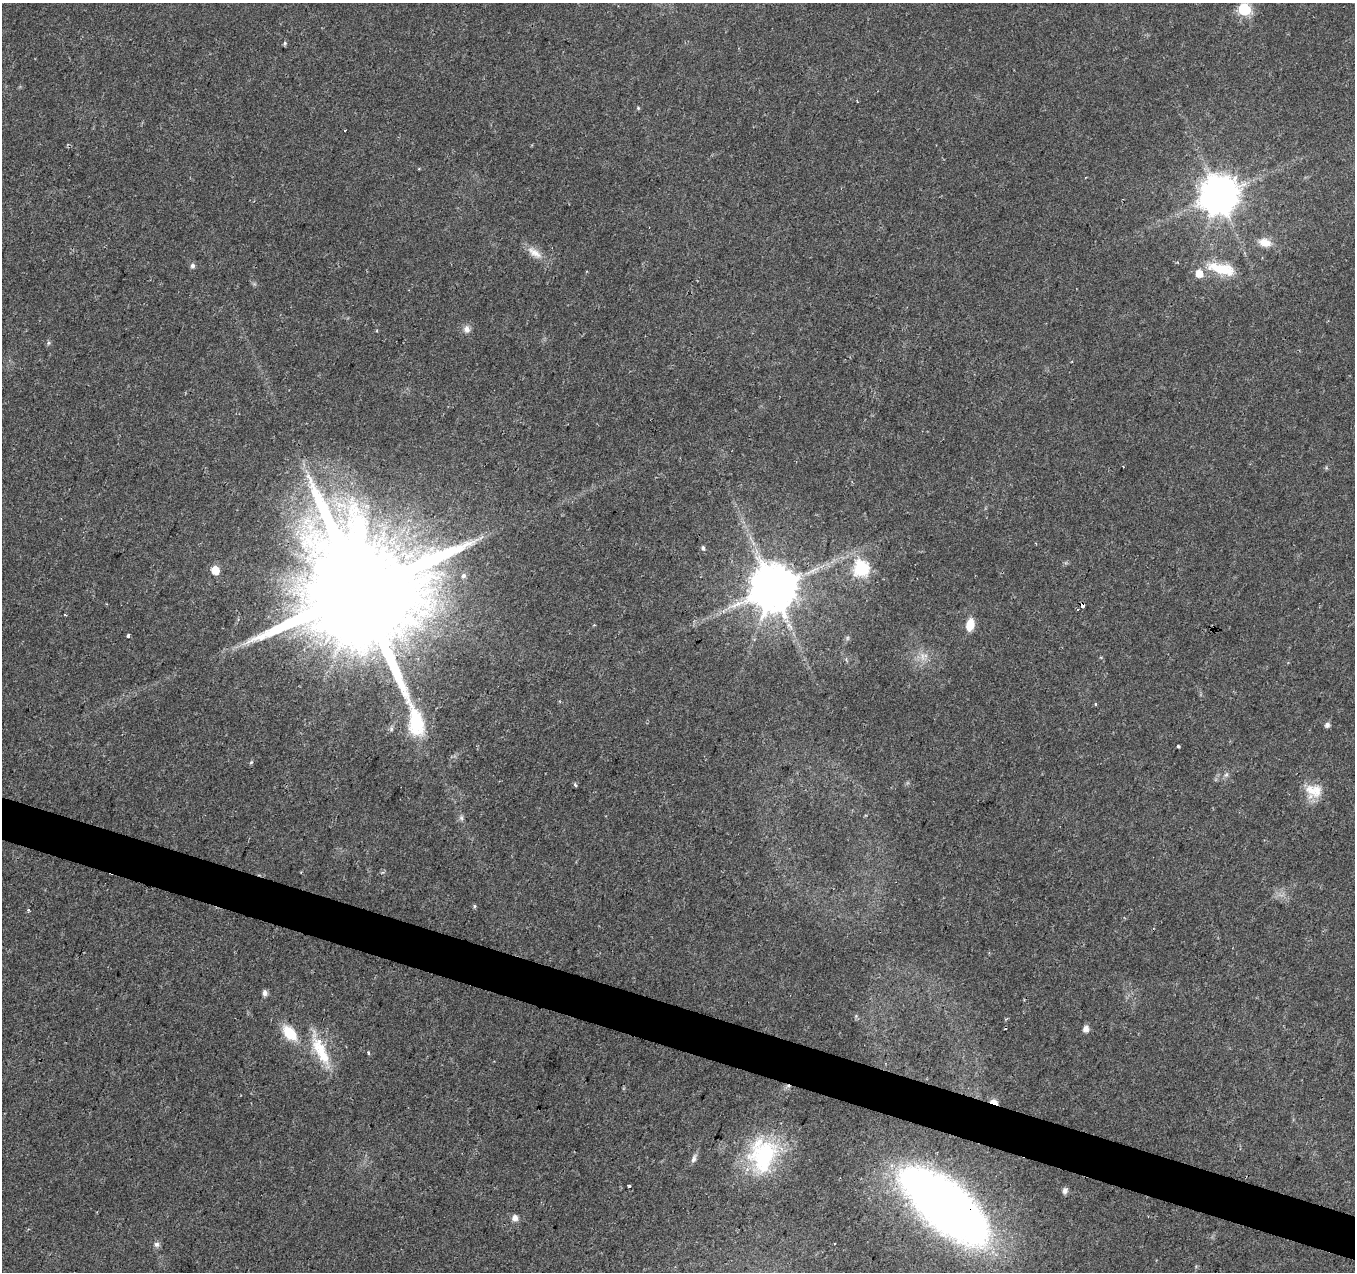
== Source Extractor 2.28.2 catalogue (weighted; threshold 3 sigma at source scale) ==
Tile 6 of 4 x 4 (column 2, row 2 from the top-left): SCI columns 1354-2706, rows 2755-4024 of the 5423 x 5572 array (HDU 1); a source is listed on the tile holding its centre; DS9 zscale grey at full resolution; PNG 1357 x 1274 px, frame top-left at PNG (2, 3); no overlay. Shown black and unused: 3% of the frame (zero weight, under 2 of 3 exposures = <1% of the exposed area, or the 3 px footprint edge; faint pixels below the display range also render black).
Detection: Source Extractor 2.28.2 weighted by HDU 2 'WHT'; one run over the whole footprint, this tile lists its part. Background 0.023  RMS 0.0028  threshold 0.0128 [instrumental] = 3 sigma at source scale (4.5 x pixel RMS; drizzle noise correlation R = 1.50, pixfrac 1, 0.0396/0.0396 arcsec/px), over >= 5 px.
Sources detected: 52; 4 cosmic-ray / hot-pixel residue — not listed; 1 inside a brighter listed object's ellipse — not listed separately; the other 47 listed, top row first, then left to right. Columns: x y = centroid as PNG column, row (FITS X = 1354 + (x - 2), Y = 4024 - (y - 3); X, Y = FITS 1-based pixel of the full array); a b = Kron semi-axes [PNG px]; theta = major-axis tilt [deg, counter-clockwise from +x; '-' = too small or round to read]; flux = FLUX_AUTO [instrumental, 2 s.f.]
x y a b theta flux
1244 9 6 6 - 34
285 43 6 4 74 0.43
638 108 5 5 - 0.34
419 169 4 3 - 0.26
1219 195 11 11 - 830
1265 242 15 9 -16 3.3
534 253 25 10 -37 3.5
193 266 6 5 - 0.89
1222 269 35 13 -14 9.6
467 329 9 8 - 1.5
48 343 6 5 - 0.49
703 548 6 5 - 0.52
861 569 7 7 - 59
215 570 6 5 - 5.9
464 576 7 6 - 0.8
773 588 13 12 - 1500
361 591 40 28 76 13000
1082 605 4 3 - 8.5
65 614 3 3 - 0.38
970 625 13 8 79 4.2
128 635 3 3 - 2.8
847 638 7 4 89 0.47
922 656 15 6 -83 2
1095 704 3 3 - 0.41
1327 725 6 6 - 1.1
391 729 6 5 - 0.57
1178 746 3 3 - 0.8
251 762 5 4 - 0.36
1226 775 7 5 42 0.7
575 785 5 4 - 0.49
1314 790 24 16 -19 5.6
461 818 8 6 -69 0.71
474 906 5 4 - 0.44
28 910 5 3 - 0.31
265 993 7 5 -84 1.1
1086 1028 6 5 - 1.9
289 1033 16 10 -48 9
321 1052 40 15 -60 11
368 1053 3 3 - 0.91
994 1102 9 4 -21 4.5
763 1155 45 35 79 29
694 1158 13 6 69 1.2
629 1186 3 3 - 1.1
1065 1190 6 5 - 1.3
944 1205 77 32 -41 260
515 1218 7 6 - 1.6
156 1244 7 7 - 0.94
Overlapping masked pixels (flux is a lower limit): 5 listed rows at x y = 773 588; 361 591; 1082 605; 994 1102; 944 1205
Isophote crosses this tile's border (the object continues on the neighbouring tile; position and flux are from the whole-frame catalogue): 1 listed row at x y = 1244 9